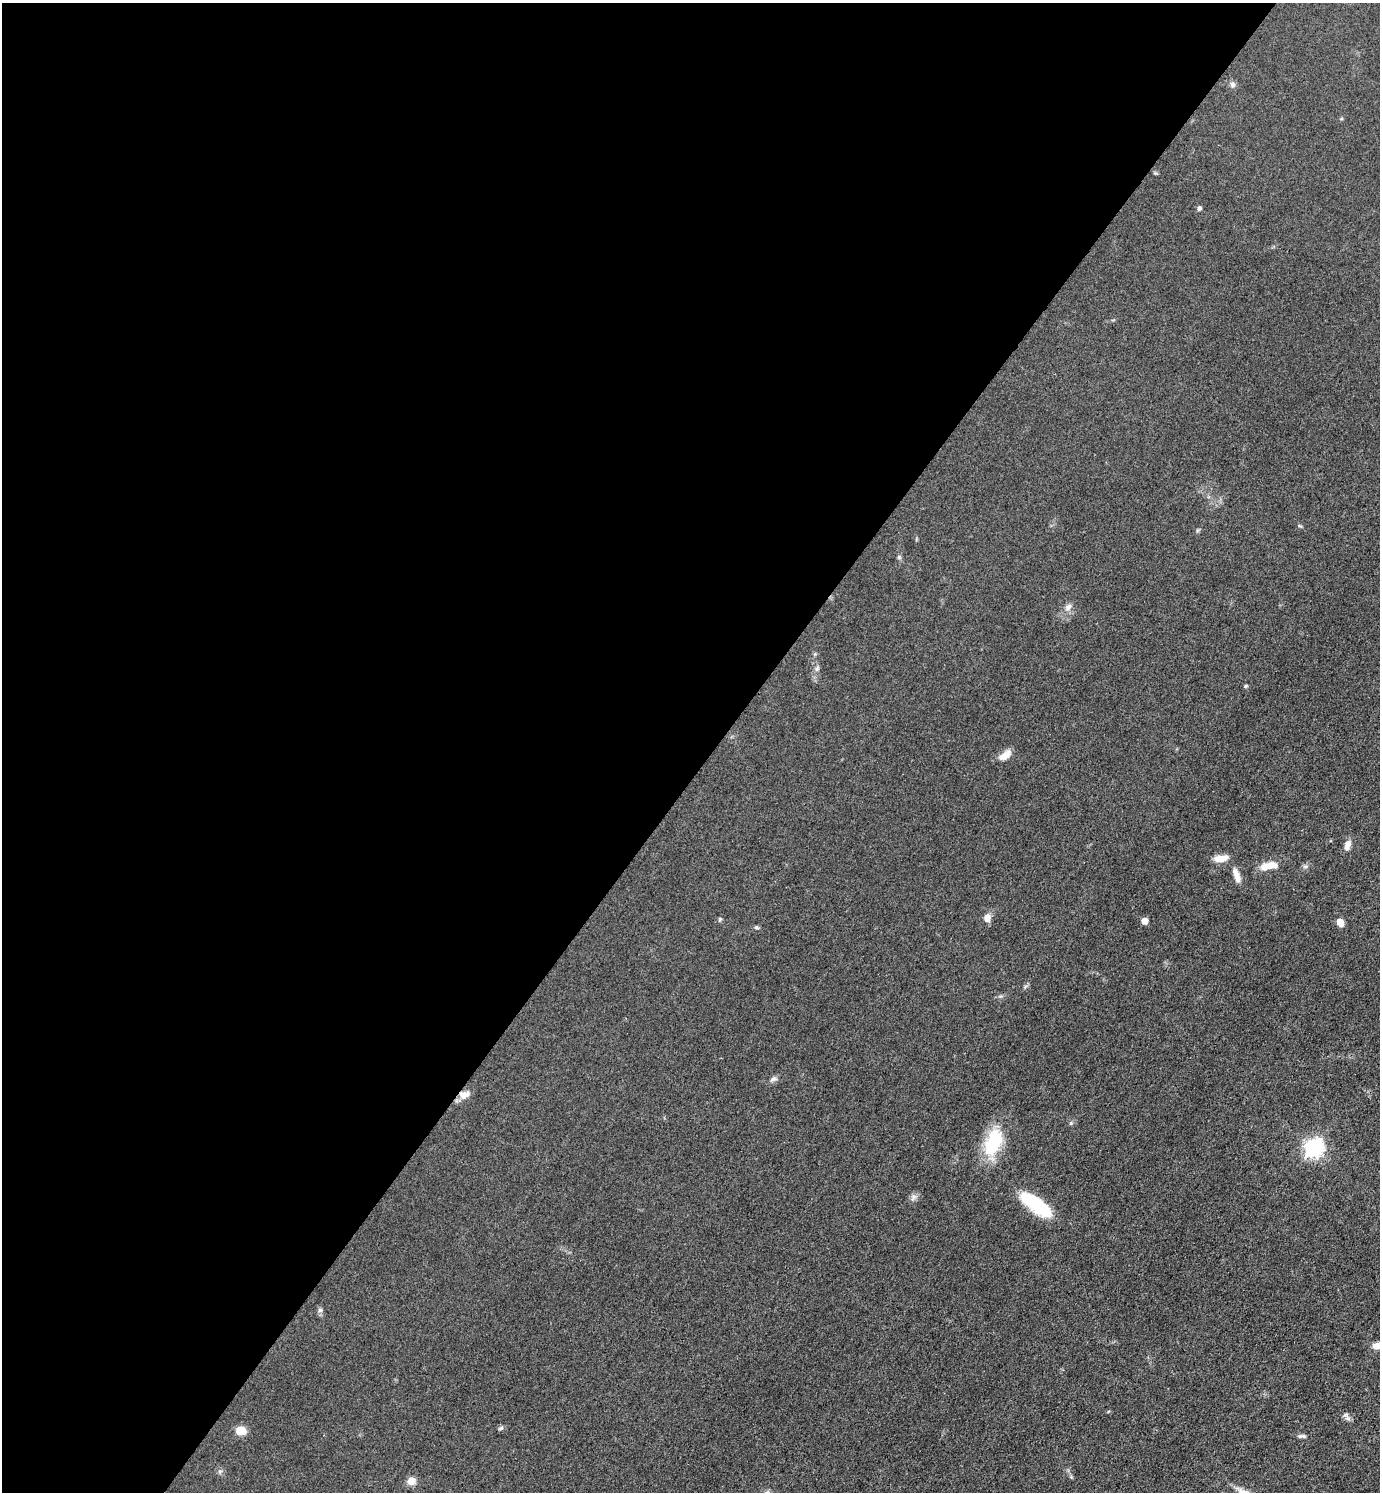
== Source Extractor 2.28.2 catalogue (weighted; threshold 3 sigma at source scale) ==
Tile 5 of 4 x 4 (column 1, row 2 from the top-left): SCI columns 299-1676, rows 2981-4470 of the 5964 x 5961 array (HDU 1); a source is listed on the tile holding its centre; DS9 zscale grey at full resolution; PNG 1382 x 1494 px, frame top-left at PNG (2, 3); no overlay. Shown black and unused: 52% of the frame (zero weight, under 3 of 4 exposures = <1% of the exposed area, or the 3 px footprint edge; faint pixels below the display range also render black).
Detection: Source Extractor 2.28.2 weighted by HDU 2 'WHT'; one run over the whole footprint, this tile lists its part. Background 0.0497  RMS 0.0063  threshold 0.0284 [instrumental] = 3 sigma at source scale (4.5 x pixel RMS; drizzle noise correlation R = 1.50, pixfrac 1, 0.05/0.05 arcsec/px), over >= 5 px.
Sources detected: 32; all 32 listed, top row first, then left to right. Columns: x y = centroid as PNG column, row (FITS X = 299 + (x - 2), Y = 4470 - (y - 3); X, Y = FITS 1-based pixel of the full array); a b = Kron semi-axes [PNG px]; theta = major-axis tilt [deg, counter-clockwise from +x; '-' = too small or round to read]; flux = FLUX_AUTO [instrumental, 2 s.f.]
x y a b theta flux
1232 85 8 7 - 2.1
1199 208 5 4 - 2
1299 526 8 3 -13 0.71
899 557 6 5 - 1
1068 607 11 8 52 3.3
817 669 7 5 69 1.5
1246 686 5 4 - 0.84
1005 755 16 8 36 6.3
1347 845 13 7 71 4.2
1221 858 15 7 7 8.2
1269 866 25 9 9 8.6
1237 876 19 7 -70 5.9
987 918 10 8 77 4.4
720 919 6 4 46 0.82
1144 921 5 5 - 6.6
1340 922 8 6 -64 5.6
756 927 5 5 - 1.1
773 1079 10 6 29 2.1
463 1095 13 10 -73 5.2
993 1142 37 19 70 32
1313 1147 8 7 - 250
913 1198 10 6 53 2.3
1036 1205 39 14 -37 36
320 1310 6 6 - 1.4
1379 1345 16 8 12 6.6
1346 1415 9 6 -13 2.1
501 1428 7 5 18 1.3
241 1430 10 8 -4 8.2
1302 1436 12 5 -1 1.7
220 1471 7 4 18 1.1
411 1481 9 8 - 5.7
767 1492 7 6 - 1.6
Overlapping masked pixels (flux is a lower limit): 1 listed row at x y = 463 1095
Isophote crosses this tile's border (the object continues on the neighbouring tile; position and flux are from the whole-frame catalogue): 2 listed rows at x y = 1379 1345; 767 1492